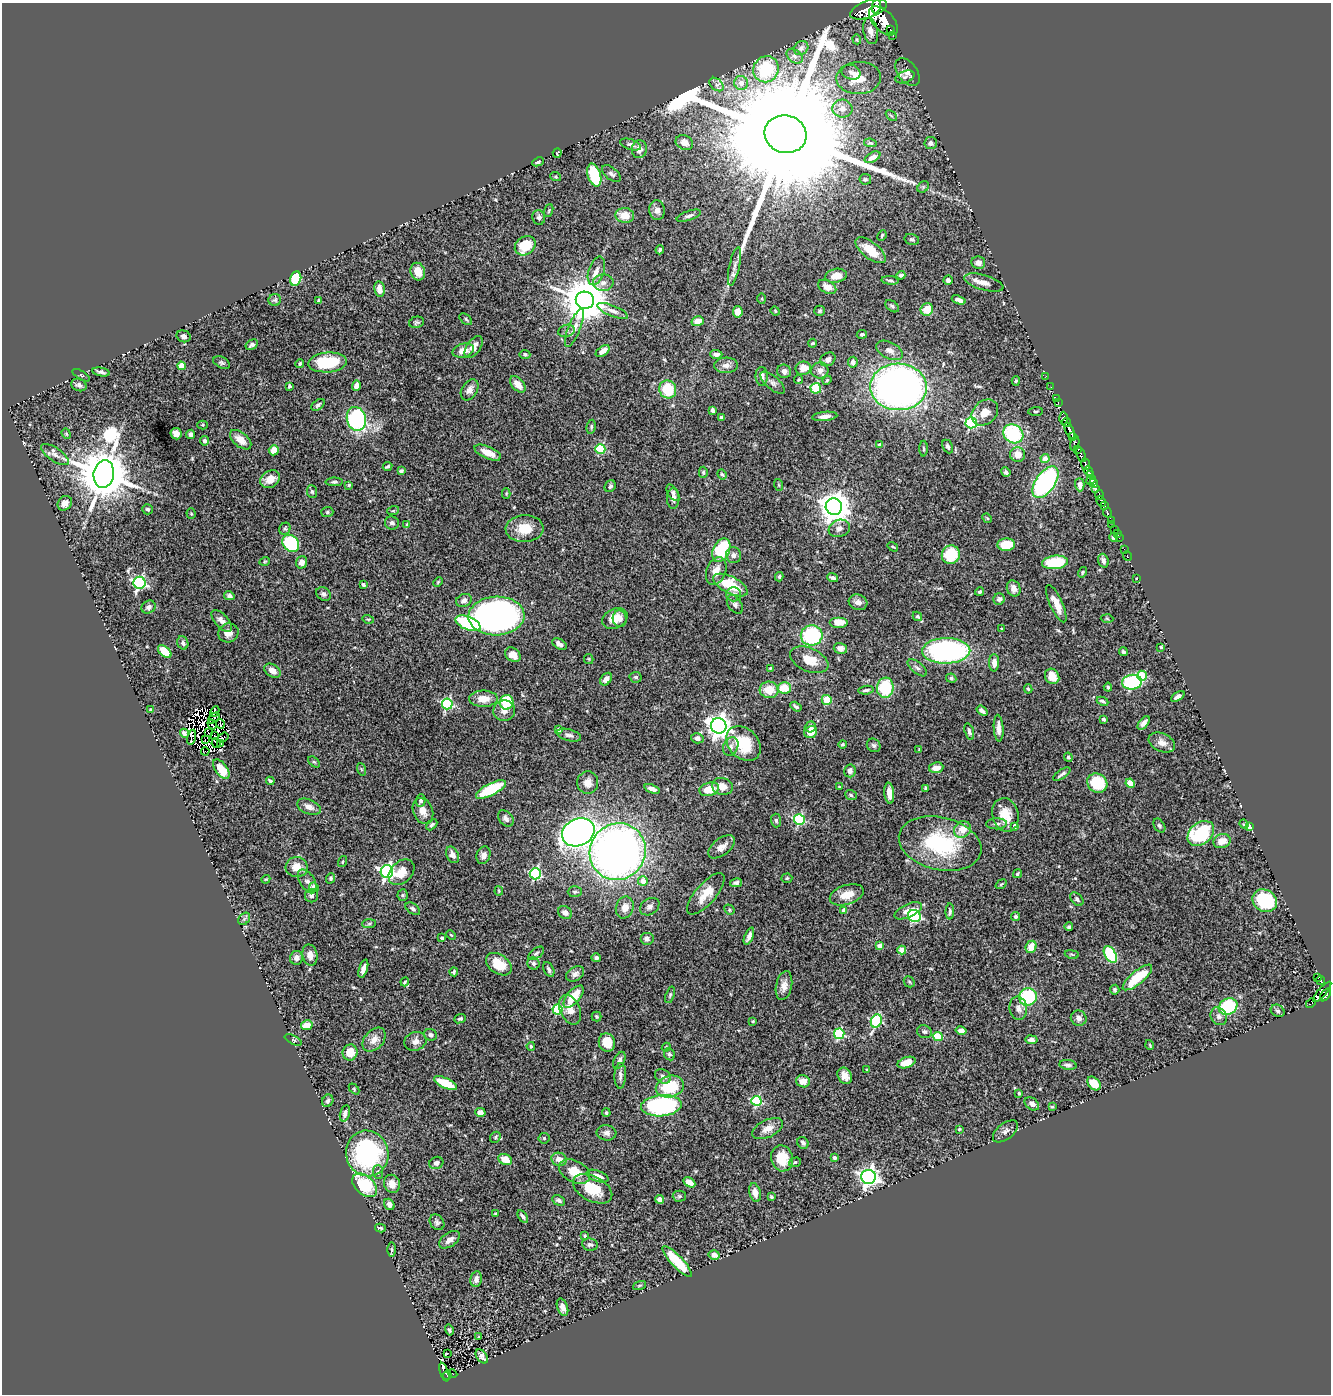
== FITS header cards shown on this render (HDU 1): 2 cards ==
NAXIS1  =                 1329
NAXIS2  =                 1392

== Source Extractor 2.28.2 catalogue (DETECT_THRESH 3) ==
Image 1329 x 1392 px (HDU 1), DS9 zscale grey, 1 PNG px = 1 image px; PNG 1333 x 1396 px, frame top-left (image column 1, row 1392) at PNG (2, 3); each listed source drawn as its Kron ellipse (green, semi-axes under 4 px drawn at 4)
Background 0.742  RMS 0.028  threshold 0.0831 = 3 sigma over >= 5 px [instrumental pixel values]
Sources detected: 522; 9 with non-positive FLUX_AUTO (blend fragments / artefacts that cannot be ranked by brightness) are neither listed nor drawn; of the other 513, the 500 brightest by FLUX_AUTO listed and drawn (13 fainter detections omitted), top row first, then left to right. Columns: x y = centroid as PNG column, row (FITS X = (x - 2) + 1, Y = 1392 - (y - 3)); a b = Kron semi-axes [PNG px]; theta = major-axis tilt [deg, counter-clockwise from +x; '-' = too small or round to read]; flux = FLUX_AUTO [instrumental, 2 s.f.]
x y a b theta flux
876 6 7 3 79 380
868 9 19 8 20 2800
883 21 18 10 -46 3200
890 30 3 2 - 160
871 31 13 7 -78 13
893 36 3 3 - 34
857 39 5 4 - 2.1
801 48 8 6 44 6.5
795 56 9 6 -39 6.7
766 69 13 12 - 92
851 72 9 7 -15 8.6
907 72 16 9 -54 13
905 77 10 6 20 6
859 78 22 16 2 51
741 83 7 7 - 13
716 85 8 5 -43 5.7
842 109 10 9 - 15
891 116 6 4 -43 2.6
785 134 21 18 -15 160000
684 142 9 7 -24 14
870 143 6 4 -9 2.6
931 143 6 6 - 8.5
631 145 11 5 -19 6
639 149 9 7 83 11
557 153 5 2 - 1.8
872 157 8 4 29 9.9
538 162 6 4 26 4.7
611 174 11 6 -38 6.1
594 175 12 6 -73 95
556 177 5 3 - 2
865 179 6 5 - 3
923 187 6 5 - 3.5
657 210 10 8 -81 9.2
549 211 6 4 71 2.1
625 215 9 7 -6 26
689 216 13 4 18 5.4
539 217 7 6 - 5
882 235 5 3 - 2.4
912 239 7 5 -13 3.6
525 246 11 8 35 49
660 250 4 3 - 3.8
870 250 18 8 -38 40
978 263 7 6 - 11
734 266 19 5 78 10
596 271 15 7 72 13
418 272 9 7 -69 21
901 275 4 3 - 4.2
836 276 11 7 10 22
296 278 7 5 76 100
890 280 8 3 -5 3
948 280 4 4 - 5.6
603 283 10 8 3 10
984 283 20 7 -16 15
827 287 10 6 -27 16
379 289 8 5 -80 14
762 299 5 3 - 1.8
275 300 6 6 - 3.6
319 300 4 3 - 2.8
585 300 9 8 - 8500
959 300 7 4 -21 6.1
892 306 8 5 -38 3.7
927 309 6 6 - 30
613 311 16 5 -22 10
775 311 5 4 - 2.1
819 311 5 5 - 3.1
738 312 5 5 - 19
466 319 7 4 -40 3.7
698 321 6 5 - 18
416 322 7 5 14 3.6
574 328 20 6 68 13
566 331 8 6 18 4.3
862 334 5 4 - 3.5
184 336 7 6 - 5.3
813 343 4 3 - 2
252 345 7 4 31 5.2
474 347 12 7 57 15
889 350 14 8 -26 12
463 351 11 6 16 19
603 351 8 4 36 14
525 354 5 4 - 3.9
716 354 6 4 -2 6.2
828 359 8 6 33 8.7
327 362 19 10 4 92
853 362 5 5 - 7.7
222 363 9 5 -26 4.1
300 364 4 4 - 3.9
726 365 12 7 1 11
181 366 4 4 - 39
803 368 7 6 - 20
820 370 8 8 - 10
784 371 7 6 - 8.7
101 372 9 4 -10 5.5
81 375 10 2 -31 2
762 376 9 6 -89 13
1046 376 2 2 - 9.5
799 380 4 4 - 2.3
827 380 4 3 - 2.1
1016 381 4 3 - 2.8
773 383 15 6 -41 8
518 384 10 6 -47 20
79 385 8 6 -22 6.4
289 386 4 3 - 3.2
356 386 5 4 - 8.9
898 387 28 23 -3 1000
1051 387 2 2 - 7.9
816 388 5 5 - 83
668 389 9 8 - 60
470 390 11 7 59 13
1056 399 3 2 - 17
1058 403 4 3 - 18
318 405 7 5 38 5
713 410 4 4 - 6.5
1036 411 7 3 4 2.3
985 413 15 11 44 22
825 416 13 4 6 9.3
722 417 4 3 - 3.9
1063 418 6 4 89 430
356 419 12 9 -75 230
971 423 6 5 - 260
1067 423 4 2 - 70
202 425 5 4 - 1.9
591 427 7 4 81 3.3
1070 431 9 3 -63 930
66 434 5 4 - 2.4
176 434 6 5 - 14
191 434 4 3 - 4.8
1013 434 10 9 - 160
1073 436 4 2 - 260
241 440 12 7 -40 19
204 441 4 4 - 5.9
1075 444 8 3 78 22
880 445 4 4 - 9.1
948 446 7 5 -63 5.1
600 449 5 5 - 110
924 449 8 4 -89 2.8
1078 449 3 3 - 91
274 450 5 5 - 22
488 453 14 6 -24 21
55 455 16 6 -34 10
1018 455 7 7 - 21
1081 455 8 3 -68 290
1045 459 4 4 - 20
1085 464 6 3 -69 280
388 466 5 3 - 4
401 471 4 3 - 4.7
1088 471 5 4 - 420
703 472 6 4 89 2.8
1006 472 5 4 - 4.9
104 474 14 10 81 13000
722 474 5 3 - 2.5
1090 475 3 3 - 180
270 479 10 8 34 18
1091 480 5 3 - 310
334 482 8 4 1 3.7
1045 482 18 9 55 320
1094 483 4 3 - 170
349 485 4 3 - 2.7
779 485 6 3 -71 2
1080 485 6 4 -89 8.9
610 486 6 5 - 4.3
1095 488 4 3 - 3.6
312 492 6 5 - 3.3
506 493 5 4 - 2
673 493 9 5 -59 5.6
1099 495 5 3 - 390
673 499 10 6 -90 8.3
1101 502 6 3 -65 630
65 503 8 6 50 10
1104 505 4 3 - 280
834 507 8 8 - 2900
147 509 5 5 - 4.4
393 511 6 3 19 2.2
327 512 6 5 - 3.4
1107 513 4 3 - 130
191 514 5 4 - 2.1
987 518 5 4 - 1.7
1111 521 3 3 - 79
392 523 7 6 - 5.6
407 524 3 3 - 2.2
1111 525 3 2 - 11
839 528 11 8 20 10
285 529 6 5 - 3.3
524 529 19 13 3 41
1114 530 3 2 - 8
1117 533 2 2 - 4.9
1114 537 4 3 - 4.7
1119 538 3 2 - 6.7
291 543 9 7 -48 180
1006 545 9 6 3 44
893 547 5 3 - 2
1124 549 2 2 - 3.6
721 550 12 8 64 100
734 555 8 7 - 7.2
951 555 9 9 - 71
1128 556 5 2 - 10
265 561 5 3 - 1.8
1103 561 7 5 -71 7.6
302 562 6 5 - 10
1055 562 13 6 6 97
716 571 14 9 70 20
1082 572 5 4 - 2.6
779 577 4 3 - 3.1
833 578 5 4 - 4.8
1137 579 3 2 - 2
438 582 5 3 - 1.8
139 583 6 6 - 320
363 584 3 3 - 3.2
730 585 19 8 -27 67
1014 588 8 6 -69 13
979 592 5 4 - 2.9
324 594 8 6 -31 5
734 594 7 7 - 6.7
229 596 5 4 - 5.1
999 599 6 5 - 4.5
464 600 8 6 25 7.6
858 602 9 7 -16 11
735 604 10 6 -53 6.6
1056 604 20 6 -65 23
149 607 7 6 - 6.9
496 616 28 19 2 960
917 616 5 4 - 3.7
615 618 13 9 28 26
1107 618 6 4 -3 2.4
368 619 5 3 - 2.1
620 619 8 7 - 9.6
222 621 13 6 -48 11
839 622 9 5 0 22
468 623 13 6 -23 160
1001 629 3 3 - 2.1
228 633 10 9 - 15
812 635 11 10 - 160
183 643 7 5 -71 5.6
559 644 8 5 -29 9.8
1161 647 3 3 - 2.6
840 648 7 5 -16 11
165 651 8 5 -42 47
946 651 24 13 1 420
1123 652 5 4 - 3.6
513 655 8 6 -40 21
589 659 5 4 - 2.2
809 660 20 11 -24 34
994 663 8 5 89 12
770 668 3 2 - 1.8
917 668 11 5 -39 6.4
272 671 9 6 -34 13
1052 676 8 6 -52 23
1142 676 5 5 - 78
636 677 6 5 - 3.9
951 678 5 4 - 3.7
606 679 7 5 51 10
1132 682 10 7 7 150
1108 687 4 4 - 2.5
784 688 7 6 - 39
885 688 10 8 81 83
1028 689 5 4 - 2.3
769 690 9 8 - 31
866 690 8 3 9 4.2
1178 696 7 3 35 5.5
483 699 14 8 1 23
827 700 5 5 - 42
1103 701 6 3 -25 4.4
507 702 7 6 - 68
447 704 5 5 - 200
796 707 6 3 -31 3.5
150 710 4 3 - 2.2
215 711 5 2 - 1.7
504 711 11 10 - 12
982 711 6 4 -38 6.5
214 718 6 2 40 4.8
1104 719 4 3 - 3.6
1144 723 8 4 50 7.7
220 724 5 2 - 3.4
212 725 5 2 - 6.1
719 726 8 7 - 1500
810 727 5 5 - 7.5
999 728 13 5 -86 14
559 730 4 4 - 18
969 731 9 4 -74 4.8
811 732 6 6 - 24
184 733 5 4 - 6.4
208 733 2 2 - 3.4
569 735 12 5 -16 7.6
215 736 3 2 - 2.9
192 737 7 2 76 2.9
223 737 6 3 36 4.4
697 738 6 5 - 8.2
205 739 4 2 - 7
1162 742 14 9 -25 13
216 743 5 2 - 1.7
221 744 3 2 - 3.5
743 744 19 14 -45 69
843 744 4 4 - 2.6
874 745 7 6 - 4.5
731 746 10 7 64 7.4
919 750 3 2 - 1.7
205 751 4 2 - 3.4
1068 757 4 4 - 3.2
314 762 7 4 -43 2.8
936 768 7 5 9 15
221 769 11 6 -53 37
361 769 6 4 -71 2.5
850 771 6 5 - 7.7
1062 774 10 3 35 5
270 781 4 3 - 3.9
588 782 11 10 - 15
1097 783 10 9 - 81
1130 783 5 4 - 21
722 786 10 8 -15 17
839 787 3 2 - 2.1
925 788 4 2 - 1.8
491 789 16 6 27 100
652 789 8 4 -22 9.3
709 789 10 6 15 29
889 793 10 5 -84 13
851 795 6 4 -20 3.4
421 801 6 5 - 5.6
309 807 12 7 -23 13
423 811 13 9 -67 18
1005 815 17 13 -75 33
506 818 9 6 -49 7.7
799 819 5 5 - 180
776 820 7 5 -86 4.3
997 824 10 5 1 6.9
1244 824 5 4 - 1.7
432 825 6 4 45 3.5
1015 826 4 4 - 10
1159 826 8 5 -58 4
1250 826 4 3 - 14
962 829 9 8 - 24
578 832 17 13 25 1300
1201 833 15 10 39 130
1222 841 9 7 19 21
940 844 42 26 -13 180
722 847 15 8 37 16
618 852 29 27 53 1200
452 855 9 6 -65 11
483 855 9 6 71 9.9
342 862 6 3 71 1.8
297 867 11 10 - 23
387 872 6 6 - 550
401 872 15 10 44 25
535 874 5 5 - 240
1017 874 5 3 - 2.9
331 878 5 4 - 3.2
787 878 5 4 - 2.5
266 879 4 3 - 1.8
307 881 13 7 -58 9.5
643 881 5 5 - 17
736 883 6 4 12 5.4
1001 884 6 3 37 2
314 887 5 4 - 15
499 891 4 4 - 1.9
575 892 7 5 2 3.9
706 894 26 10 49 35
403 895 5 5 - 3
847 895 18 9 18 27
312 896 6 6 - 5.1
1077 899 8 5 -49 5.1
1265 901 13 11 -33 130
625 907 11 9 75 17
650 907 10 8 34 7.4
413 909 8 5 -37 5.6
729 910 5 4 - 3
844 910 4 4 - 13
908 911 15 6 25 16
950 911 8 3 89 4.1
565 913 7 6 - 8.5
914 916 6 6 - 180
1016 916 4 4 - 4.9
244 919 7 5 47 3.7
369 924 7 4 2 3.2
1069 927 4 4 - 3.8
451 935 5 3 - 1.6
749 936 9 4 67 8.8
442 938 3 3 - 4.5
647 938 7 6 - 6.6
880 946 4 4 - 21
1031 947 6 5 - 25
902 950 4 4 - 34
536 953 9 5 36 3.6
1072 954 7 3 -9 2.2
1110 954 9 5 -62 110
310 955 10 7 -77 11
296 958 7 6 - 7.2
596 958 5 4 - 4.8
533 963 6 6 - 5.1
499 964 14 9 -36 39
363 969 9 4 73 11
549 969 8 5 -65 5.9
454 972 4 3 - 3.2
575 974 10 6 32 7.7
1137 977 18 6 40 68
1318 977 4 3 - 46
1321 980 4 3 - 37
405 982 4 3 - 2.3
909 982 6 5 - 2.8
784 986 14 8 78 14
1115 990 5 4 - 3.3
1322 992 13 4 49 380
670 995 8 4 72 3.2
1325 995 7 4 53 660
574 997 13 6 49 41
1028 997 9 8 - 150
1311 1003 5 4 - 22
1228 1007 10 7 28 120
1018 1008 11 9 -82 10
557 1009 5 5 - 120
570 1010 16 10 -65 21
1278 1011 7 5 -31 3.6
1219 1016 9 7 -58 7.5
597 1017 5 5 - 2.6
1079 1018 8 7 - 8.2
460 1019 6 4 22 3.6
753 1021 3 3 - 2
876 1021 7 5 67 230
307 1025 6 5 - 25
961 1030 5 4 - 9.3
924 1032 7 6 - 5
839 1034 5 5 - 160
430 1035 7 5 -24 5.5
938 1036 5 4 - 88
293 1040 9 4 -26 2.4
374 1040 14 9 47 17
1031 1040 6 4 -9 8
415 1041 11 9 19 10
607 1042 9 8 - 36
1150 1045 5 3 - 1.6
531 1046 4 3 - 2.3
666 1047 4 4 - 1.9
350 1052 8 7 - 29
669 1054 6 5 - 4.1
619 1060 9 5 64 7.6
906 1063 9 5 18 30
1068 1065 8 5 -6 5.1
867 1069 3 3 - 1.6
620 1076 13 6 88 7.3
663 1076 8 6 -34 7.2
845 1076 8 6 -58 14
803 1081 7 6 - 18
445 1083 12 5 -25 50
1094 1083 8 5 -47 38
670 1087 14 11 15 70
354 1089 6 4 -47 2.2
1019 1093 3 3 - 2.7
328 1101 6 5 - 5.5
756 1101 5 5 - 180
1032 1104 8 5 -38 9.5
661 1106 20 10 4 270
1052 1107 3 3 - 1.9
480 1112 5 4 - 11
345 1113 8 5 75 7.2
606 1113 4 3 - 2.4
768 1128 16 8 25 17
959 1129 3 2 - 2
1005 1131 15 8 38 8.9
606 1133 10 7 -6 8.9
495 1137 6 5 - 2.6
544 1138 5 5 - 2.7
803 1143 6 5 - 5.7
367 1153 23 21 -75 270
782 1158 13 11 -76 40
834 1158 4 3 - 3.4
559 1159 8 6 -20 15
505 1160 7 5 -25 24
795 1162 6 4 16 3
436 1163 7 6 - 6.8
378 1172 7 5 -87 4.5
575 1172 16 10 -27 36
597 1176 11 5 -21 16
868 1177 7 7 - 940
689 1182 6 4 -31 15
392 1184 9 8 - 16
365 1185 14 9 -42 96
593 1189 21 12 -28 51
755 1193 9 5 -76 15
679 1196 6 5 - 3.2
771 1197 3 3 - 2
660 1199 5 4 - 13
559 1200 7 4 -27 5
389 1204 6 5 - 7.8
496 1214 4 3 - 2.2
523 1217 7 4 -55 5.1
437 1222 8 6 -52 4.8
380 1228 5 3 - 3.1
585 1236 3 3 - 2.2
450 1240 12 7 35 11
590 1245 8 6 -10 4.6
392 1249 7 3 -89 2.8
714 1255 5 5 - 12
677 1262 21 6 -47 59
476 1279 8 5 80 8.6
639 1285 7 3 19 2
562 1307 9 5 -69 10
449 1330 5 3 - 3.3
479 1337 3 2 - 1.9
447 1353 3 2 - 4.1
482 1356 8 5 -53 6.5
444 1372 10 4 -72 130
453 1374 5 2 - 11
447 1375 4 3 - 78
At the frame edge (FLAGS 8, measured only in part): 1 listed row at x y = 876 6
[13 fainter detections neither listed nor drawn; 9 non-positive-flux detections neither listed nor drawn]